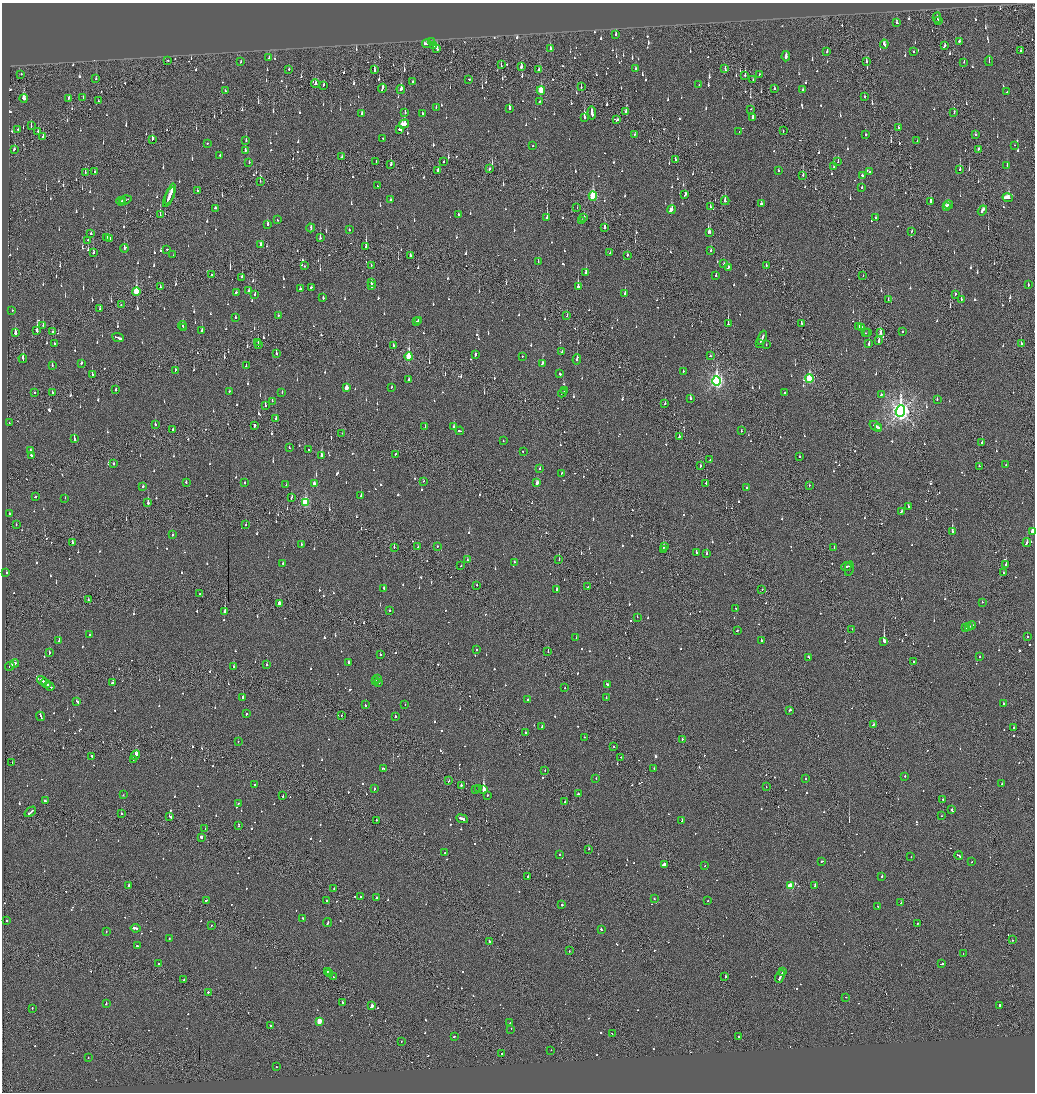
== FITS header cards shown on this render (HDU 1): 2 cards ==
NAXIS1  =                 2065
NAXIS2  =                 2180

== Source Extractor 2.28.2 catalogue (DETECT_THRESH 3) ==
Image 2065 x 2180 px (HDU 1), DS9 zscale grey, zoomed out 1/2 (1 PNG px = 2 x 2 image px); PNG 1037 x 1094 px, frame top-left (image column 1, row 2179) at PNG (2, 3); each listed source drawn as its Kron ellipse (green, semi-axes under 4 px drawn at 4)
Background -0.154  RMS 0.074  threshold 0.223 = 3 sigma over >= 5 px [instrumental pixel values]
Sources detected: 1479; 66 cannot appear on this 1/2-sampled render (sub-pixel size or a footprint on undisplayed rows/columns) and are neither listed nor drawn; of the other 1413, the 500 brightest by FLUX_AUTO listed and drawn (913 fainter detections omitted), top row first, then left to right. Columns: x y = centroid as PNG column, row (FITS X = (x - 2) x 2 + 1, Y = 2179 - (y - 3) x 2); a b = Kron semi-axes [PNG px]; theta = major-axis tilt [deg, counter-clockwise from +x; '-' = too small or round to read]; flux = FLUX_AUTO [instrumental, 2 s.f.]
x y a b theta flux
937 18 5 1 - 310
938 21 3 2 - 140
897 23 3 2 - 120
616 34 3 2 - 85
959 41 2 2 - 100
431 42 2 2 - 57
427 44 4 2 - 320
884 44 4 3 - 100
434 46 3 2 - 120
944 46 4 2 - 170
437 48 4 2 - 93
550 49 3 2 - 87
914 51 2 2 - 88
1021 51 2 2 - 86
827 52 2 2 - 120
786 56 5 2 - 380
269 58 2 2 - 52
168 60 2 2 - 63
866 61 3 2 - 110
989 61 5 2 - 53
241 62 2 2 - 62
964 62 2 2 - 68
501 65 3 1 - 110
521 67 4 2 - 71
635 68 2 2 - 71
289 69 2 2 - 69
374 69 3 2 - 140
539 69 3 2 - 110
725 69 3 2 - 87
21 74 2 2 - 61
760 74 3 1 - 110
745 75 3 2 - 100
96 79 3 2 - 67
469 79 2 2 - 61
753 80 2 1 - 63
412 82 2 2 - 99
315 84 4 2 - 110
699 84 2 2 - 85
323 85 3 2 - 54
581 87 3 2 - 56
382 88 4 2 - 130
774 88 2 2 - 75
401 89 4 2 - 310
541 90 4 3 - 350
803 90 2 2 - 130
226 91 3 2 - 63
1007 92 2 2 - 81
83 97 2 1 - 53
864 97 3 1 - 180
24 98 4 3 - 210
69 98 2 2 - 70
98 101 3 1 - 83
539 102 3 2 - 59
436 107 2 2 - 60
509 108 3 2 - 210
751 109 2 2 - 65
626 111 3 2 - 130
405 112 3 2 - 75
592 113 6 2 -82 380
954 113 2 1 - 130
362 114 3 2 - 92
423 114 2 2 - 75
584 118 2 2 - 270
753 118 4 2 - 200
617 120 3 2 - 58
404 124 5 4 - 490
31 126 3 1 - 56
898 128 3 2 - 100
18 129 2 2 - 82
400 129 3 2 - 220
783 130 2 1 - 99
38 131 2 2 - 80
739 132 2 2 - 81
866 134 2 2 - 160
634 135 3 1 - 70
975 135 3 2 - 96
43 136 3 2 - 54
383 138 2 2 - 77
152 139 4 2 - 160
917 140 2 2 - 56
246 141 3 2 - 84
207 143 2 2 - 86
1015 145 2 1 - 62
532 146 2 2 - 53
979 149 2 2 - 67
14 150 3 2 - 69
245 150 4 2 - 150
220 156 3 2 - 99
342 157 3 2 - 110
676 160 4 2 - 90
376 161 2 1 - 55
443 162 2 2 - 100
838 162 3 1 - 230
249 163 2 2 - 61
391 164 3 2 - 230
1007 165 2 2 - 92
834 166 3 2 - 220
489 169 3 2 - 75
960 169 2 2 - 230
95 171 3 2 - 72
438 171 3 2 - 85
779 171 2 2 - 56
869 172 2 2 - 54
85 173 3 2 - 55
803 175 3 2 - 87
862 175 2 2 - 73
260 181 2 1 - 160
378 186 2 2 - 78
862 187 2 2 - 320
197 190 2 2 - 65
170 194 11 2 71 540
685 195 4 2 - 80
593 196 4 3 - 1100
169 197 11 2 64 380
1008 198 5 4 - 510
125 200 6 1 18 190
391 200 3 2 - 60
120 201 4 2 - 170
122 201 4 2 - 140
725 201 4 2 - 200
931 201 3 2 - 250
761 204 3 2 - 95
948 205 4 2 - 63
946 206 3 2 - 210
710 207 3 2 - 410
215 208 2 2 - 87
577 208 2 1 - 66
671 210 4 3 - 210
982 210 5 2 - 180
458 214 2 2 - 95
160 215 4 2 - 160
547 217 4 2 - 180
584 217 4 2 - 94
876 218 3 2 - 86
277 220 2 2 - 65
582 221 2 2 - 250
267 224 3 2 - 110
311 228 4 2 - 190
604 228 3 2 - 170
349 230 2 2 - 160
911 231 2 2 - 59
710 232 3 2 - 210
91 234 2 2 - 65
106 237 3 2 - 99
320 238 3 2 - 91
109 239 2 2 - 380
88 240 2 1 - 54
261 244 4 2 - 86
366 247 3 2 - 600
125 248 4 2 - 260
167 249 2 2 - 120
711 250 3 2 - 72
610 252 2 2 - 110
93 253 2 2 - 89
173 255 2 2 - 56
627 255 3 2 - 70
410 256 2 2 - 370
538 262 2 1 - 92
724 264 2 2 - 60
371 265 2 2 - 54
766 265 3 2 - 63
304 266 2 1 - 120
728 267 3 2 - 76
586 273 3 2 - 550
212 274 2 2 - 54
863 275 2 2 - 120
716 276 2 2 - 100
242 277 3 2 - 130
371 283 2 2 - 270
1028 284 2 2 - 72
372 286 2 2 - 200
578 286 3 2 - 620
160 287 2 1 - 81
311 287 2 2 - 58
300 289 2 2 - 54
249 290 2 2 - 110
136 292 4 3 - 860
236 292 2 2 - 65
625 293 4 2 - 84
955 294 2 2 - 75
255 295 3 2 - 86
323 298 2 2 - 110
961 299 3 2 - 96
888 300 2 1 - 80
121 305 2 2 - 98
100 309 2 2 - 63
12 310 2 2 - 54
278 315 2 2 - 53
567 316 2 2 - 290
235 317 2 2 - 68
419 320 2 2 - 280
417 321 2 1 - 62
728 324 3 2 - 280
802 324 3 2 - 85
43 325 3 2 - 140
182 325 4 2 - 160
183 327 2 2 - 71
859 327 2 2 - 140
861 327 2 2 - 95
202 330 3 2 - 120
37 331 4 2 - 500
903 331 2 2 - 63
53 332 3 2 - 53
868 332 3 2 - 60
15 333 3 2 - 330
865 333 2 2 - 62
881 333 3 2 - 250
118 337 6 2 -22 300
762 338 7 2 66 270
879 341 3 2 - 160
258 342 2 2 - 260
54 343 2 2 - 60
760 343 2 1 - 100
869 344 3 2 - 200
1021 344 2 2 - 62
258 345 2 1 - 69
766 345 2 2 - 53
393 346 3 2 - 120
562 351 4 2 - 110
276 354 3 2 - 160
475 354 3 2 - 120
522 356 2 2 - 130
710 356 2 2 - 300
409 357 4 3 - 770
23 359 4 2 - 160
577 360 5 2 - 120
81 363 2 2 - 95
542 363 3 2 - 77
52 365 3 2 - 120
246 366 2 2 - 53
175 370 3 2 - 54
683 371 2 2 - 81
92 374 2 2 - 210
560 374 2 2 - 260
809 378 4 3 - 1300
408 380 3 2 - 59
716 381 5 4 - 3800
392 387 2 2 - 54
346 388 3 2 - 150
116 390 2 2 - 74
564 390 3 2 - 96
229 391 2 2 - 70
35 392 2 1 - 300
282 392 3 2 - 61
52 393 3 2 - 90
562 393 4 2 - 130
785 393 2 2 - 140
881 394 3 2 - 420
690 399 3 2 - 99
937 399 2 2 - 56
272 401 2 2 - 55
665 403 2 2 - 81
265 405 3 2 - 130
900 411 6 4 85 8500
276 418 3 2 - 380
9 423 2 1 - 58
155 425 2 2 - 94
254 425 2 2 - 260
425 426 2 2 - 72
876 426 7 2 -37 340
454 427 2 2 - 130
878 428 3 1 - 190
173 429 2 2 - 150
460 431 4 2 - 110
741 431 2 2 - 110
342 433 2 1 - 56
679 437 3 2 - 110
74 439 4 2 - 270
503 441 2 2 - 58
982 443 2 1 - 180
289 448 2 1 - 59
30 450 2 2 - 84
308 450 2 2 - 61
523 451 2 2 - 64
395 454 2 2 - 98
31 455 3 2 - 160
321 456 3 2 - 380
799 457 2 2 - 70
710 460 2 2 - 140
113 463 2 2 - 88
1006 465 2 2 - 55
700 466 3 1 - 91
979 466 3 1 - 150
540 469 2 2 - 75
562 473 3 2 - 76
424 481 2 2 - 66
186 482 2 2 - 76
245 482 2 2 - 62
537 483 3 2 - 350
314 484 3 2 - 140
706 484 3 1 - 120
286 485 2 2 - 61
809 485 2 2 - 70
143 486 2 2 - 100
747 487 2 2 - 65
361 496 2 2 - 140
35 497 2 2 - 57
65 498 3 2 - 77
291 498 4 2 - 140
305 502 4 3 - 940
148 503 3 2 - 320
908 507 2 2 - 72
901 511 3 2 - 70
9 513 2 2 - 56
16 524 2 2 - 110
246 525 2 2 - 57
952 532 2 2 - 1500
1033 532 3 2 - 280
173 535 2 2 - 88
72 542 3 2 - 120
1027 543 4 2 - 170
301 545 2 2 - 94
437 546 2 1 - 78
664 546 4 2 - 56
394 547 3 2 - 75
418 547 2 1 - 67
834 548 2 2 - 83
663 550 2 1 - 230
696 552 2 2 - 720
706 554 2 2 - 180
467 560 2 2 - 69
559 560 2 1 - 71
514 562 2 2 - 130
283 563 2 2 - 60
1006 564 2 2 - 210
461 566 2 2 - 58
846 567 5 2 - 170
849 569 7 2 79 200
6 573 2 2 - 64
1003 573 2 1 - 67
477 585 2 1 - 120
588 587 2 2 - 110
383 588 2 2 - 140
762 589 2 1 - 60
557 590 3 2 - 140
200 594 2 1 - 65
88 600 2 2 - 58
982 602 2 2 - 63
279 604 3 2 - 230
736 608 2 2 - 61
389 610 2 2 - 67
225 612 3 2 - 420
637 617 2 1 - 56
972 626 4 1 - 150
969 627 3 2 - 120
966 628 3 2 - 130
852 629 2 2 - 58
737 630 3 2 - 66
90 635 2 2 - 170
1027 637 2 2 - 65
576 638 2 2 - 120
59 640 2 2 - 200
761 641 2 2 - 240
884 641 3 2 - 1400
476 650 2 2 - 110
548 652 2 1 - 110
49 653 2 2 - 74
380 655 2 2 - 71
809 657 4 2 - 99
980 657 2 2 - 54
914 662 2 1 - 78
348 663 2 2 - 320
15 664 4 2 - 140
266 665 2 2 - 180
10 666 5 2 - 190
234 667 2 2 - 97
378 678 3 2 - 310
42 680 5 2 - 210
375 680 2 2 - 310
379 682 2 2 - 53
46 683 5 2 - 220
112 683 2 2 - 80
607 684 3 2 - 140
50 686 5 2 - 210
564 688 2 1 - 53
243 697 3 2 - 110
606 698 2 2 - 64
528 700 2 2 - 59
77 701 4 2 - 130
1003 703 2 2 - 330
405 704 2 2 - 140
365 705 2 2 - 100
790 710 3 2 - 74
246 714 2 2 - 150
342 715 2 1 - 130
40 716 4 2 - 160
395 716 2 2 - 130
873 725 3 2 - 160
542 726 2 2 - 82
1014 728 2 2 - 110
525 733 2 2 - 64
584 737 2 1 - 61
682 739 2 1 - 63
238 742 2 1 - 53
614 746 2 1 - 61
136 755 5 2 - 1100
92 756 2 2 - 75
621 757 2 1 - 54
133 760 2 2 - 250
12 763 2 1 - 87
383 768 3 2 - 93
654 768 2 2 - 65
545 770 2 2 - 70
905 776 2 2 - 97
596 779 2 2 - 61
805 779 2 2 - 97
449 781 2 1 - 96
1002 784 2 2 - 98
255 785 2 2 - 56
461 785 2 2 - 200
766 787 2 2 - 75
374 789 2 2 - 72
475 789 2 1 - 410
479 789 2 2 - 330
483 789 2 2 - 12000
578 794 2 2 - 58
123 795 2 2 - 62
487 795 2 2 - 71
283 796 2 2 - 66
943 800 2 2 - 180
45 801 3 2 - 110
565 802 2 2 - 200
238 803 3 2 - 64
952 810 2 2 - 280
30 812 6 2 37 210
121 814 2 2 - 70
170 816 4 2 - 150
941 816 2 1 - 58
462 819 6 2 -24 240
376 820 2 1 - 96
682 820 3 2 - 170
239 825 3 2 - 72
205 828 2 1 - 92
201 837 2 2 - 270
589 849 2 1 - 320
444 853 4 2 - 350
560 854 2 2 - 82
959 856 4 2 - 170
911 857 2 2 - 100
822 861 3 2 - 110
972 862 2 1 - 59
664 864 2 2 - 410
705 866 2 2 - 63
882 876 3 2 - 130
528 877 2 2 - 190
815 885 3 2 - 78
129 886 2 2 - 290
790 886 3 3 - 610
334 888 2 2 - 110
360 896 2 2 - 87
376 898 2 2 - 98
654 899 2 2 - 130
206 900 3 2 - 69
326 900 2 1 - 82
708 900 2 2 - 62
901 903 2 1 - 170
562 905 3 2 - 110
878 906 2 2 - 71
302 918 2 2 - 160
7 921 2 2 - 120
328 923 4 2 - 140
917 923 2 1 - 120
211 925 2 2 - 53
135 928 5 2 - 260
601 929 3 2 - 70
106 932 2 2 - 65
169 939 3 2 - 82
1012 940 2 2 - 58
490 942 3 2 - 110
137 946 2 2 - 110
569 951 2 1 - 57
963 954 2 1 - 54
158 964 2 2 - 56
941 964 3 2 - 110
327 971 2 2 - 80
782 972 3 2 - 500
330 973 2 1 - 130
780 976 6 2 66 390
333 977 3 1 - 75
725 977 3 2 - 570
184 980 2 2 - 100
208 992 2 2 - 130
846 997 2 2 - 58
342 1002 3 2 - 91
106 1003 2 2 - 87
999 1005 3 2 - 430
371 1006 4 3 - 490
32 1008 2 2 - 56
319 1021 3 3 - 260
510 1023 2 2 - 71
271 1025 2 2 - 62
511 1029 2 2 - 170
612 1033 2 1 - 79
454 1036 2 2 - 72
738 1036 2 2 - 150
401 1042 2 1 - 83
551 1050 2 1 - 110
502 1054 2 1 - 80
88 1058 2 2 - 56
276 1066 2 2 - 57
At the frame edge (FLAGS 8, measured only in part): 1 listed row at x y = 1033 532
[913 fainter detections neither listed nor drawn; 66 sub-pixel or undisplayed-footprint detections neither listed nor drawn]